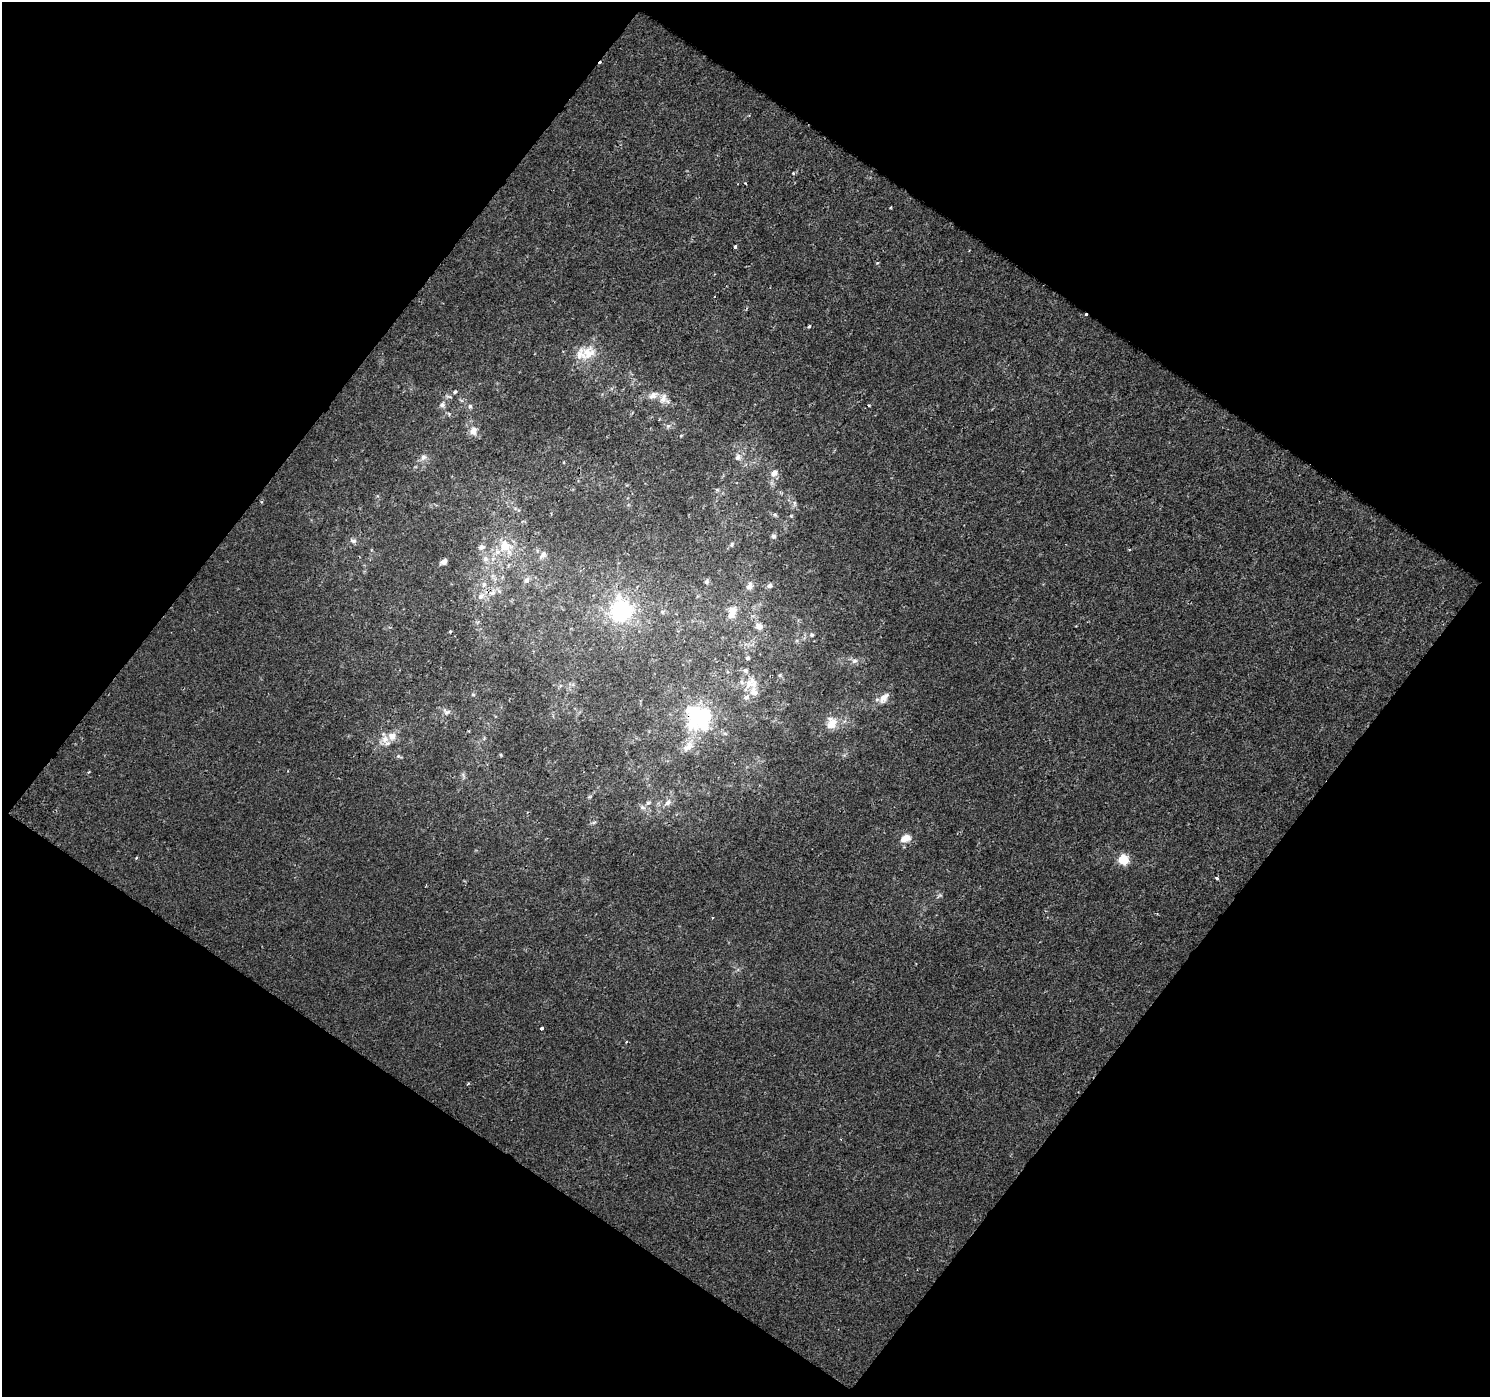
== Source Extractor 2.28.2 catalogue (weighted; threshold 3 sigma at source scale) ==
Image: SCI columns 1-1488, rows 51-1445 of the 1488 x 1498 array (HDU 1 of 3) = the unmasked area's bounding box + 8 px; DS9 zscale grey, full resolution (1 PNG px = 1 image px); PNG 1492 x 1399 px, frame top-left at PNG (2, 2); no overlay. Shown black and unused: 50% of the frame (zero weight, under 2 of 3 exposures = <1% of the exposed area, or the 3 px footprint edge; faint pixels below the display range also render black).
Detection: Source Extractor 2.28.2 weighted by HDU 2 'WHT'. Background 0.00168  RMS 0.0034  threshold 0.0155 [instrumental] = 3 sigma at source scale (4.5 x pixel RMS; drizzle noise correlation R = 1.50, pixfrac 1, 0.0396/0.0396 arcsec/px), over >= 5 px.
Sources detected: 78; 2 inside a brighter object's white glare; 2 cosmic-ray / hot-pixel residue — not listed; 7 inside a brighter listed object's ellipse — not listed separately; the other 67 listed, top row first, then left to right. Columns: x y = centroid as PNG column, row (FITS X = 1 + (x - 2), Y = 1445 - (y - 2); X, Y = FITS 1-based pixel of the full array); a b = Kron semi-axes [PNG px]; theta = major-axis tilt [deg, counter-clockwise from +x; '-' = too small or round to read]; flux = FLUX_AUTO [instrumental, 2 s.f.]
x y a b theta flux
793 173 4 3 - 0.4
891 207 3 2 - 0.43
735 247 4 3 - 4.2
877 263 4 3 - 0.4
809 327 4 3 - 1
588 353 21 17 -28 7.3
455 392 6 5 - 0.79
653 395 11 9 33 2.2
663 398 16 8 68 2.2
442 405 8 7 - 1.3
868 405 4 3 - 0.31
470 406 6 6 - 0.86
473 431 12 9 81 2.8
681 435 5 3 - 0.31
423 457 9 7 52 1.4
738 457 10 9 - 1.7
774 473 11 8 50 2.2
717 490 6 4 -18 0.46
262 502 4 3 - 0.49
775 514 6 4 -2 0.57
791 516 5 4 - 0.36
773 536 7 6 - 0.82
353 541 9 6 -19 1.1
732 544 7 5 62 0.67
505 546 20 14 -48 8.2
481 547 9 7 24 1.4
543 555 10 7 47 1.7
485 559 8 7 - 1.5
444 562 8 6 32 1.4
526 580 8 7 - 1.3
706 581 7 6 - 0.73
484 584 8 6 75 1.3
769 585 6 6 - 1.2
750 586 11 8 69 2.1
493 593 9 7 44 1.9
481 596 8 7 - 1.5
732 610 11 10 - 3
621 611 11 10 - 45
662 612 6 4 1 0.48
759 626 10 8 -33 2.1
450 632 3 3 - 0.74
812 635 6 5 - 0.63
748 658 4 4 - 0.59
854 661 8 6 16 1.1
780 675 5 5 - 0.49
751 683 18 15 34 5
473 695 6 4 -1 0.42
884 698 17 9 49 3
447 712 11 8 -13 1.5
703 718 29 15 37 28
832 723 16 13 85 4.6
392 736 11 9 -23 3.2
688 746 23 11 51 4.8
398 756 5 5 - 0.54
88 772 4 3 - 0.34
648 803 6 5 - 0.68
667 803 11 7 39 1.6
642 807 8 6 -15 1.1
906 838 13 8 22 3.3
136 858 3 3 - 0.47
1123 859 5 5 - 23
1217 878 3 3 - 1.5
939 895 9 3 21 0.52
713 917 3 3 - 0.59
542 1028 3 3 - 1.4
626 1042 3 3 - 0.37
468 1084 5 3 - 0.38
Overlapping masked pixels (flux is a lower limit): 1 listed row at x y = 703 718